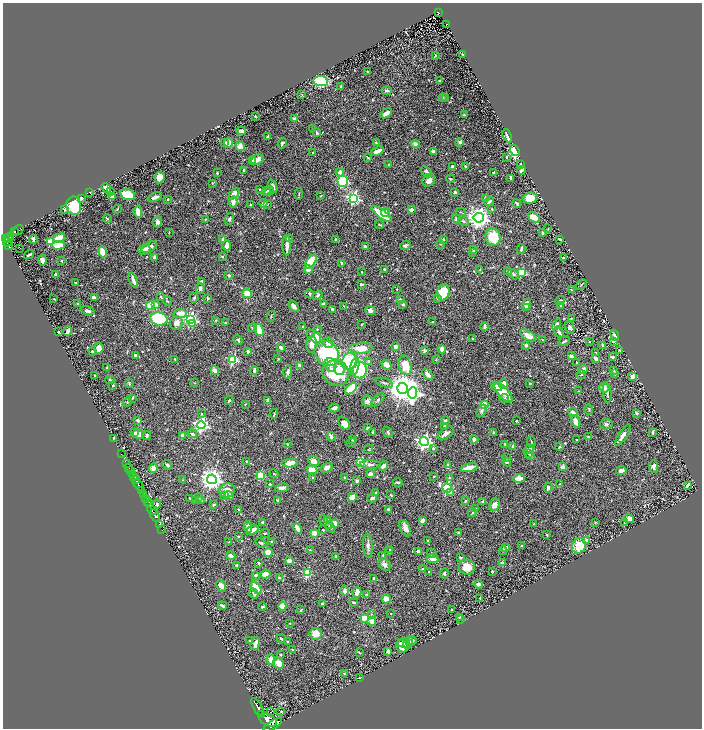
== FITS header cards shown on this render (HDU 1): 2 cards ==
NAXIS1  =                 1399
NAXIS2  =                 1452

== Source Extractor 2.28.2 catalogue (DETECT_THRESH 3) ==
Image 1399 x 1452 px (HDU 1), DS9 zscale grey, zoomed out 1/2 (1 PNG px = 2 x 2 image px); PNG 704 x 730 px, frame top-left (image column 2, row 1451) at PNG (3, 3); each listed source drawn as its Kron ellipse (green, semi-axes under 4 px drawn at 4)
Background 0.388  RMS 0.012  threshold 0.036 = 3 sigma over >= 5 px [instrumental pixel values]
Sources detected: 703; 27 cannot appear on this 1/2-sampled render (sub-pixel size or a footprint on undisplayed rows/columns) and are neither listed nor drawn; of the other 676, the 500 brightest by FLUX_AUTO listed and drawn (176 fainter detections omitted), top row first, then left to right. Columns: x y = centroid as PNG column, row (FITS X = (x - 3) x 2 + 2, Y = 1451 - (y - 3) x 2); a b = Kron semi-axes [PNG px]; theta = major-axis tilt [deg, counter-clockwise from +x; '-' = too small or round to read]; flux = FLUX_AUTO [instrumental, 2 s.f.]
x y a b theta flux
438 13 4 3 - 74
447 25 4 2 - 71
463 54 3 2 - 3.3
435 55 4 2 - 1.7
368 72 2 2 - 2.3
439 80 2 2 - 2.7
321 81 7 5 -6 150
341 87 3 2 - 2.8
387 91 5 3 - 6.2
302 95 3 2 - 1.5
443 97 4 3 - 2.3
446 98 3 2 - 2
386 113 6 3 33 15
464 115 3 2 - 3.7
255 116 2 2 - 1.7
294 119 2 2 - 24
312 129 3 1 - 1.7
241 131 4 3 - 8.3
317 133 4 2 - 4
507 136 7 3 -65 9.8
268 137 4 2 - 5.8
225 142 3 3 - 2.5
460 142 2 2 - 21
228 143 5 4 - 21
282 143 5 3 - 5.9
376 143 3 2 - 2.7
415 144 4 3 - 12
240 146 5 4 - 21
377 151 6 3 21 16
433 151 3 3 - 8.2
515 151 6 4 -56 130
313 152 2 2 - 1.7
368 157 4 2 - 3.3
506 157 3 3 - 2.3
257 160 7 5 24 14
252 161 4 3 - 2.4
520 164 3 2 - 1.9
389 165 3 2 - 1.9
452 166 4 3 - 8.7
465 166 4 3 - 3.5
244 170 3 2 - 6
521 170 4 2 - 8.2
340 172 4 4 - 12
426 172 6 3 -42 7.1
493 172 2 2 - 1.7
217 173 2 2 - 2.7
160 177 6 5 - 21
511 178 4 2 - 7.1
450 179 4 3 - 3.6
429 180 7 5 42 12
343 181 5 5 - 230
212 183 2 2 - 1.7
273 186 7 3 -69 9.6
106 188 5 3 - 9
260 189 3 2 - 2.8
110 191 3 2 - 1.7
266 191 5 3 - 2.9
269 191 5 4 - 4.8
90 192 2 2 - 2
455 192 2 2 - 19
234 194 6 4 47 23
299 194 6 2 86 2.2
128 195 7 5 -16 80
321 196 3 3 - 1.8
112 197 4 3 - 13
155 197 8 4 20 9.4
81 198 3 3 - 6.9
354 198 4 4 - 430
485 198 4 3 - 4.1
530 198 7 5 4 34
168 199 2 2 - 4.4
489 201 5 3 - 5.4
233 202 6 3 85 22
263 203 4 4 - 6.4
517 203 5 2 - 3.7
267 204 3 2 - 2.3
250 205 3 2 - 2
74 206 9 7 -81 120
65 209 4 3 - 4.3
117 209 4 3 - 2.6
492 209 4 3 - 2.6
411 210 3 3 - 10
138 212 6 4 -84 24
461 212 5 3 - 2
385 213 4 3 - 10
382 214 12 3 -36 72
534 217 7 4 -38 44
107 218 4 2 - 1.6
479 218 5 5 - 1900
205 219 3 2 - 1.5
229 219 6 4 69 5.5
456 219 5 4 - 5
463 221 5 3 - 3.9
157 222 6 5 - 8.3
379 225 4 2 - 2
548 229 2 1 - 1.6
18 230 6 3 36 170
14 231 2 2 - 210
169 232 3 2 - 1.7
542 233 3 2 - 2.5
9 237 5 3 - 370
493 237 9 7 -75 77
5 238 3 2 - 360
59 238 6 3 21 44
289 238 2 2 - 2
8 239 5 1 - 170
33 239 4 2 - 7.2
223 239 3 3 - 7.1
335 239 2 2 - 2.6
443 239 3 3 - 1.7
560 239 3 2 - 3.7
7 242 4 2 - 180
50 242 3 3 - 95
441 244 3 3 - 2.5
58 245 7 4 3 44
227 245 5 3 - 14
287 245 10 2 90 21
405 245 5 3 - 5.1
8 246 4 2 - 170
365 246 3 2 - 8.1
149 247 8 4 28 16
20 248 2 1 - 17
144 249 6 5 - 6.1
521 249 5 2 - 4.5
474 250 3 3 - 6.7
102 252 5 4 - 28
473 253 3 3 - 1.6
29 255 5 2 - 4.9
222 256 4 3 - 2.6
154 257 3 3 - 6
563 258 2 2 - 4.3
42 260 5 3 - 9.2
62 261 4 2 - 2.5
311 262 8 4 55 92
342 263 4 3 - 5.1
384 269 2 2 - 6.1
308 270 4 3 - 8.3
480 270 3 2 - 1.6
508 271 4 2 - 6.5
362 272 3 3 - 1.9
522 272 3 3 - 110
56 274 3 3 - 2.9
514 274 6 4 -47 4.7
229 276 3 3 - 3.6
133 280 7 2 -68 17
202 281 3 3 - 6.4
76 283 2 2 - 2.6
361 284 3 2 - 5.6
581 285 6 2 42 2.5
200 288 5 4 - 6.1
397 290 4 2 - 1.5
571 290 4 2 - 1.6
443 292 8 6 75 84
247 293 5 4 - 25
310 294 5 4 - 3.5
317 295 5 4 - 3.9
160 297 4 3 - 3
94 298 4 2 - 17
194 298 5 4 - 3.9
208 298 3 2 - 2.8
438 298 4 3 - 4.1
54 299 4 3 - 2.3
400 299 2 2 - 6.1
167 301 4 3 - 2.6
560 301 5 3 - 2.4
323 303 3 3 - 2.7
78 304 2 2 - 12
156 304 4 3 - 7
403 304 3 2 - 3.6
526 304 6 4 70 17
561 305 2 2 - 4
150 306 4 4 - 34
294 306 6 3 -55 12
344 306 3 2 - 1.8
527 308 3 3 - 7.5
332 309 3 3 - 5.4
370 310 5 4 - 9.7
88 311 7 3 -16 8.4
180 313 6 4 6 20
271 316 5 2 - 1.8
159 319 8 6 -9 160
190 319 4 4 - 500
571 319 3 2 - 1.6
216 320 2 2 - 1.6
433 322 3 2 - 4.9
176 323 7 6 - 15
226 323 4 3 - 1.6
193 324 4 2 - 29
362 324 3 2 - 1.8
557 324 5 3 - 6.7
303 326 2 2 - 2.1
485 327 4 2 - 9.7
569 327 7 4 -67 7.3
253 328 4 3 - 3.3
317 329 3 3 - 2.2
259 330 6 4 -62 90
68 331 5 2 - 10
58 332 2 2 - 3.2
559 332 6 3 -56 6.7
310 333 3 2 - 1.8
615 335 6 3 -68 9.7
528 336 9 4 -34 22
316 338 5 5 - 75
473 339 3 2 - 2.4
238 340 5 3 - 3.8
543 340 4 3 - 1.8
564 341 6 2 32 3.9
589 341 2 2 - 3.5
614 341 3 3 - 8.1
328 343 5 5 - 9.1
312 344 8 5 83 20
526 345 3 3 - 6.2
603 345 4 3 - 9.8
396 347 3 3 - 10
99 348 6 5 - 15
281 348 4 3 - 6.6
361 348 12 5 5 35
442 349 4 3 - 13
620 350 4 2 - 2.3
92 351 3 2 - 2.6
248 351 3 2 - 10
424 351 4 3 - 4.6
596 352 3 3 - 1.6
327 353 13 11 -50 280
135 355 4 3 - 5.6
571 356 2 2 - 21
612 357 3 2 - 5.6
278 358 3 2 - 1.6
596 358 4 3 - 13
175 359 2 2 - 3.3
233 359 3 3 - 210
436 359 4 2 - 1.8
350 361 8 7 - 140
368 361 2 2 - 7.6
576 363 2 2 - 2
299 365 4 3 - 4.5
331 365 7 5 -71 8.1
386 365 5 4 - 14
405 365 10 6 -77 52
355 366 9 4 78 87
107 368 4 3 - 2.8
339 369 6 5 - 17
254 370 4 2 - 6.6
360 370 8 7 - 130
583 370 5 3 - 14
614 370 3 3 - 4.8
215 371 4 3 - 15
288 372 6 4 77 6.1
336 373 13 12 - 140
428 374 6 3 -48 12
615 374 3 3 - 1.6
95 375 2 2 - 2.7
581 375 5 2 - 2.2
632 377 3 3 - 21
110 380 5 3 - 3.2
129 383 5 2 - 2.2
194 383 3 3 - 1.6
384 383 9 2 -17 3.5
530 383 2 2 - 3
503 384 5 4 - 19
113 386 4 2 - 2.2
497 387 5 4 - 15
402 388 5 5 - 3600
604 388 5 4 - 13
351 389 7 4 41 130
578 391 3 2 - 1.6
412 393 5 4 - 630
504 393 12 5 -48 56
607 393 10 3 -84 8.7
132 398 4 3 - 1.6
504 398 4 4 - 3.9
229 400 4 3 - 3.4
268 400 4 3 - 5.9
378 400 8 2 43 2.7
368 401 6 5 - 6.3
127 402 5 3 - 2.6
245 405 3 2 - 1.6
484 405 3 3 - 100
334 408 5 4 - 7
589 410 5 3 - 2.8
481 411 7 4 58 5.1
573 412 4 3 - 13
636 413 3 2 - 4.9
201 414 4 3 - 2.8
274 414 5 2 - 2
138 420 4 3 - 6.3
445 420 3 2 - 3.9
516 421 2 2 - 2.9
576 422 7 3 -68 24
344 424 7 4 -54 23
606 424 6 5 - 6.4
201 425 4 4 - 570
444 426 3 2 - 2
368 428 3 2 - 5.5
373 432 3 2 - 3
388 432 6 3 -55 3.8
653 432 4 2 - 2.5
134 433 4 3 - 3.1
446 433 9 5 37 9.9
493 433 4 2 - 3
138 434 6 4 -32 15
192 434 5 3 - 7.3
147 435 4 3 - 8
183 435 3 3 - 12
623 435 12 3 56 12
331 437 5 3 - 6.7
588 437 3 3 - 2.7
114 439 3 3 - 2.2
474 439 4 3 - 8.1
352 440 4 3 - 1.9
576 440 2 2 - 1.6
351 442 5 3 - 2
424 442 4 4 - 760
531 442 6 2 -86 2.4
287 444 3 2 - 2.4
505 444 3 2 - 1.6
513 446 2 2 - 3.1
559 447 4 3 - 2.5
433 448 4 3 - 4.1
368 449 5 2 - 1.8
529 449 5 3 - 11
529 453 4 3 - 5.4
121 454 2 1 - 9.2
531 455 3 3 - 3.7
506 458 3 3 - 1.9
247 461 2 2 - 1.9
314 461 6 5 - 15
361 462 4 4 - 43
507 462 4 3 - 4.5
126 463 2 1 - 45
290 463 8 4 5 26
370 464 10 4 -2 8.5
448 464 3 3 - 3.4
167 465 5 4 - 4.2
383 466 5 3 - 9.7
129 467 2 2 - 150
563 467 3 3 - 11
654 467 6 4 -85 10
153 468 5 3 - 21
327 468 6 4 31 11
469 468 8 3 14 27
312 470 5 4 - 25
621 470 5 3 - 13
130 471 3 1 - 130
274 473 5 3 - 2.3
132 474 2 1 - 230
370 474 3 3 - 17
260 475 3 3 - 120
134 476 4 2 - 560
434 477 2 2 - 2.1
312 478 3 3 - 2
345 478 2 2 - 17
449 478 3 3 - 2.2
519 478 6 3 5 33
136 479 2 2 - 350
212 479 5 4 - 1700
183 480 4 3 - 1.9
357 481 3 3 - 6.8
398 482 5 2 - 3.8
270 484 2 2 - 2.4
560 484 2 2 - 2.3
139 485 6 2 -59 1500
687 485 4 2 - 8.5
282 488 7 3 12 12
447 488 5 4 - 230
548 488 5 3 - 9.4
142 491 4 3 - 410
227 491 7 7 - 25
375 492 2 2 - 1.7
451 492 4 3 - 20
143 495 4 1 - 260
391 495 3 2 - 2.5
225 496 2 2 - 25
229 496 5 3 - 15
198 497 4 3 - 4.7
353 497 4 3 - 23
146 498 3 3 - 570
189 498 3 2 - 1.7
372 498 4 3 - 6
195 500 4 3 - 2.6
201 500 4 3 - 1.9
277 500 2 2 - 2.6
465 501 4 3 - 2
148 502 3 2 - 130
483 502 4 3 - 7.6
149 504 3 2 - 230
157 504 4 3 - 5.1
214 505 3 2 - 2.8
495 505 6 5 - 14
238 509 3 2 - 2.5
388 509 2 2 - 3.3
476 509 4 3 - 3.1
152 510 5 2 - 870
472 513 4 3 - 2.1
155 515 6 2 -64 980
629 519 5 4 - 17
324 520 5 4 - 3.4
327 520 2 2 - 13
422 521 4 3 - 12
262 522 3 2 - 2.6
595 522 3 3 - 2
624 522 3 3 - 2.3
159 524 2 1 - 31
334 524 3 3 - 28
534 524 2 2 - 2.9
329 525 4 3 - 3.5
248 527 6 4 -85 11
330 527 6 4 -61 6.1
298 528 5 3 - 20
405 528 9 4 -65 13
162 529 2 1 - 16
252 530 7 4 23 18
323 530 2 2 - 2.8
265 533 5 2 - 2.8
314 533 2 2 - 37
458 533 3 3 - 4.4
547 535 3 2 - 2.2
238 536 3 3 - 2.1
271 541 2 2 - 2.5
428 541 3 2 - 2.7
587 541 4 3 - 10
229 542 3 3 - 2.3
261 543 6 3 -27 3.9
368 546 12 4 -87 10
522 546 3 2 - 2.4
579 546 8 6 59 52
506 547 2 2 - 19
310 550 2 2 - 2.9
390 550 3 2 - 2.1
418 551 3 2 - 5.5
503 551 4 3 - 2
388 552 3 3 - 3
268 553 4 4 - 27
432 553 5 2 - 2
231 555 5 3 - 10
383 555 3 3 - 2.4
336 556 4 3 - 2.2
460 557 2 2 - 6
432 559 6 4 -8 15
289 561 3 3 - 15
259 563 2 2 - 3.5
502 563 4 3 - 9.4
236 565 2 2 - 4.8
384 565 6 5 - 8.8
467 567 8 7 - 32
423 569 2 2 - 8
429 572 3 2 - 2.6
492 572 2 2 - 2.6
307 573 3 3 - 150
444 573 5 3 - 6
265 574 5 3 - 32
255 575 3 2 - 4.9
279 578 4 3 - 3.9
374 578 4 3 - 6.8
478 584 4 3 - 8.8
221 586 6 4 -63 14
256 588 7 3 -53 66
345 591 5 3 - 9.3
357 592 5 3 - 19
254 593 5 3 - 5
366 594 4 3 - 1.9
480 598 3 2 - 1.6
386 599 4 4 - 17
354 602 4 2 - 3.2
322 604 3 2 - 4.3
222 606 4 2 - 6.1
282 606 4 3 - 36
262 607 4 3 - 2.4
452 609 2 2 - 3.1
301 610 3 2 - 2
391 613 2 2 - 1.7
371 614 3 3 - 1.9
459 617 2 2 - 1.8
365 618 4 3 - 45
461 620 3 2 - 2.7
372 622 4 4 - 17
290 623 3 3 - 1.6
316 634 6 6 - 29
281 639 5 2 - 4.7
250 641 3 3 - 2.5
412 641 5 3 - 11
288 642 3 3 - 3.2
408 642 6 3 68 9.1
403 643 6 4 -5 12
255 644 7 2 73 15
402 646 6 5 - 28
292 650 3 2 - 3.5
388 651 3 3 - 9.9
359 653 4 2 - 2
281 655 2 2 - 1.8
271 660 5 4 - 21
279 663 6 4 -40 25
344 674 4 2 - 1.6
360 678 3 2 - 1.9
258 707 10 2 -60 1700
271 712 2 1 - 3.8
281 712 3 2 - 2.8
262 714 3 2 - 650
268 720 9 5 -26 3300
273 725 11 4 32 3000
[176 fainter detections neither listed nor drawn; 27 sub-pixel or undisplayed-footprint detections neither listed nor drawn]